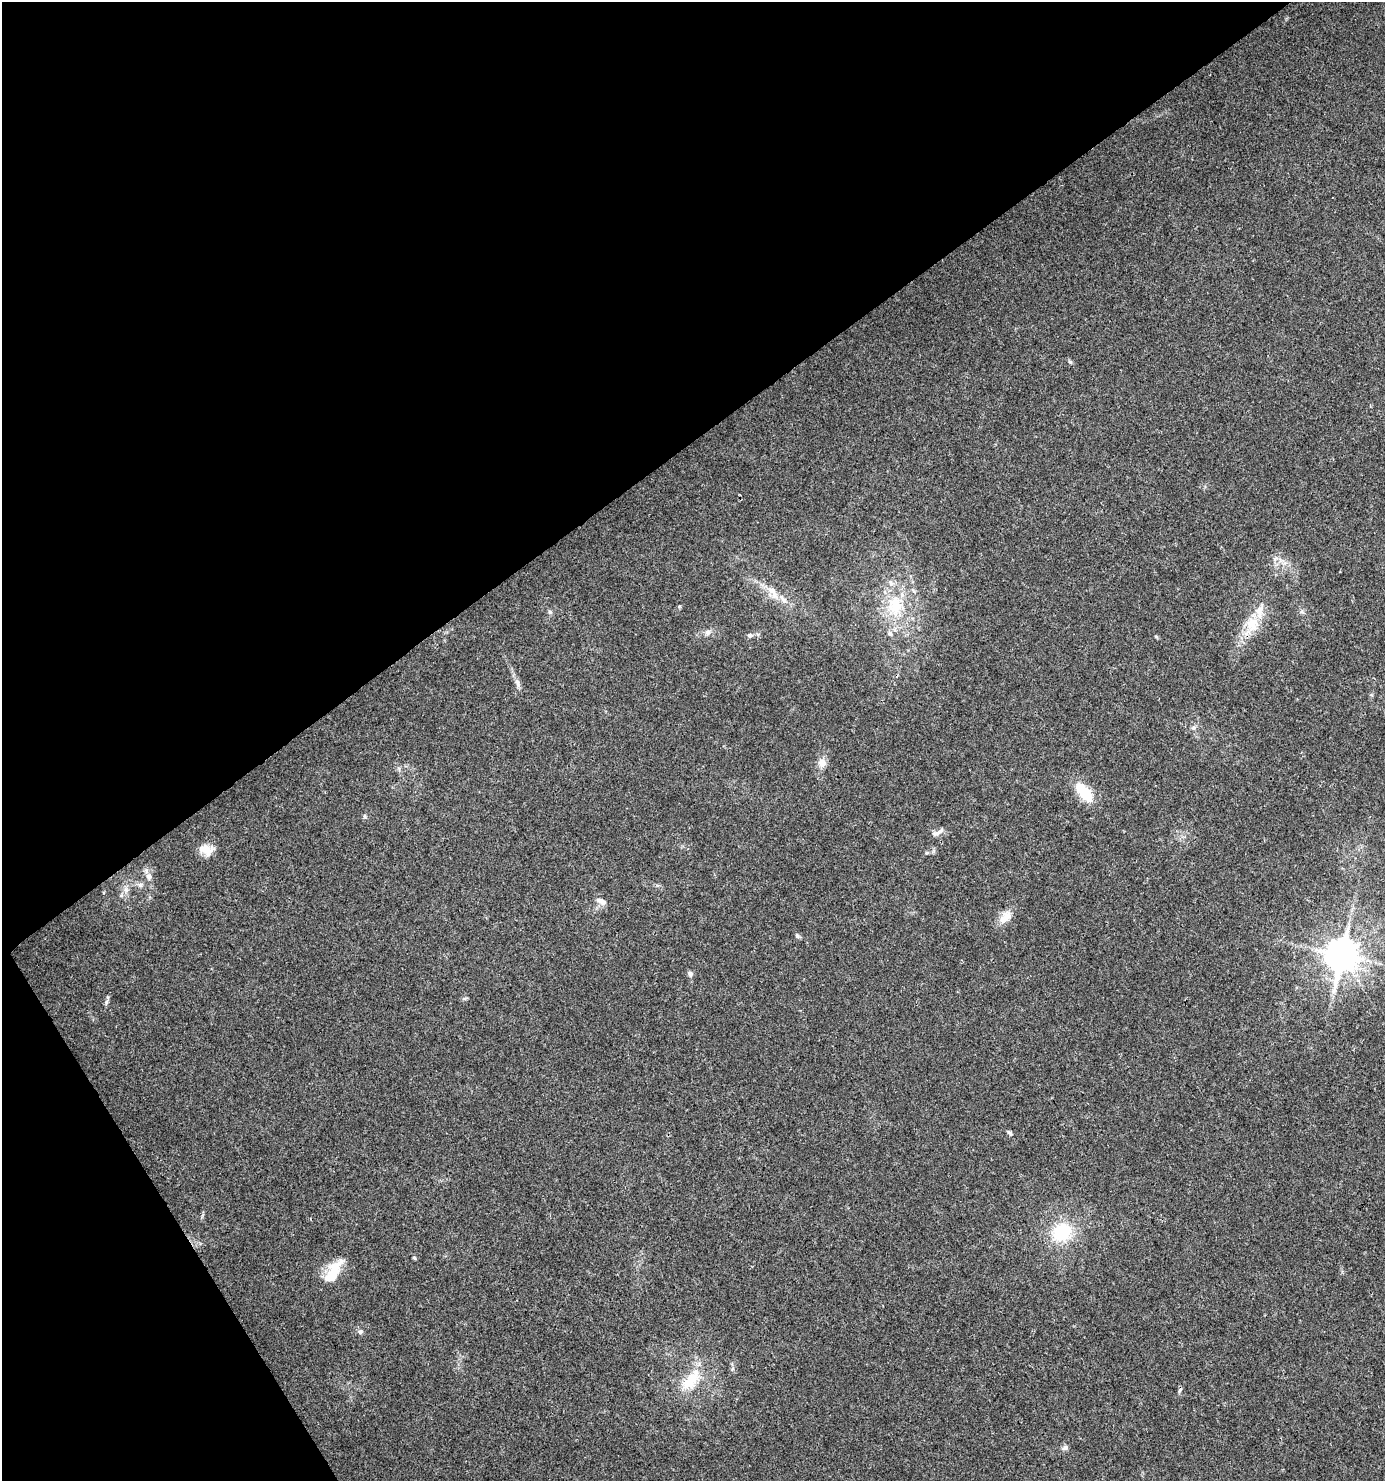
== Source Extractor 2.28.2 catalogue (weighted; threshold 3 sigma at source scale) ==
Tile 5 of 4 x 4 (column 1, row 2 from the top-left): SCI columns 186-1568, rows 2958-4436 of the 5840 x 5920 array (HDU 1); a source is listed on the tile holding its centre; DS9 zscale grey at full resolution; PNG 1387 x 1483 px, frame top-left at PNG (2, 2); no overlay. Shown black and unused: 34% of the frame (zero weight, under 3 of 4 exposures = <1% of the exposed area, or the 3 px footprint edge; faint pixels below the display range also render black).
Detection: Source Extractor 2.28.2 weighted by HDU 2 'WHT'; one run over the whole footprint, this tile lists its part. Background 0.0182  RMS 0.0038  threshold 0.0171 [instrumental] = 3 sigma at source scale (4.5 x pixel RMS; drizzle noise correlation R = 1.50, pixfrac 1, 0.0396/0.0396 arcsec/px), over >= 5 px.
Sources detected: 40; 1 inside a brighter object's white glare — not listed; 5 inside a brighter listed object's ellipse — not listed separately; the other 34 listed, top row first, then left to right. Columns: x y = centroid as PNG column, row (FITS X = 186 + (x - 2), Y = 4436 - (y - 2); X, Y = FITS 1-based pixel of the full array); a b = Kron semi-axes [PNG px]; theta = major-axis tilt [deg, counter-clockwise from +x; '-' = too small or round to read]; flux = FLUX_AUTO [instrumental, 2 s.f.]
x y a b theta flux
1070 362 6 4 -19 0.52
1275 559 8 4 53 0.85
772 591 22 8 -59 4.7
895 606 30 23 89 18
550 612 6 5 - 0.7
1302 612 7 4 -19 0.67
1252 624 21 18 86 8.7
708 632 9 8 - 1.6
750 635 8 6 -4 1
517 683 13 6 -70 1.7
1194 727 7 4 19 0.7
822 763 12 10 -69 2.7
1084 792 22 11 -50 12
364 816 6 3 -71 0.53
937 833 18 6 27 1.9
206 850 18 12 -16 4.7
927 853 6 4 18 0.56
149 877 9 7 -63 1.7
140 885 7 6 - 1
126 890 7 6 - 1.2
601 901 14 7 -22 2.2
1006 917 20 11 50 4.4
797 935 7 5 -68 0.71
1341 955 10 9 - 880
690 974 7 6 - 1.1
106 1002 8 5 75 0.78
1010 1133 8 5 -36 0.74
1062 1232 22 18 36 19
414 1258 5 4 - 0.47
335 1269 22 18 66 7.2
360 1332 7 6 - 0.94
691 1380 38 16 54 12
1180 1390 8 4 56 0.65
1065 1448 9 6 22 1.1
Unlisted compact peaks at least as high as the median listed source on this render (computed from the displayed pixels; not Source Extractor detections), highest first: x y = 679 606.